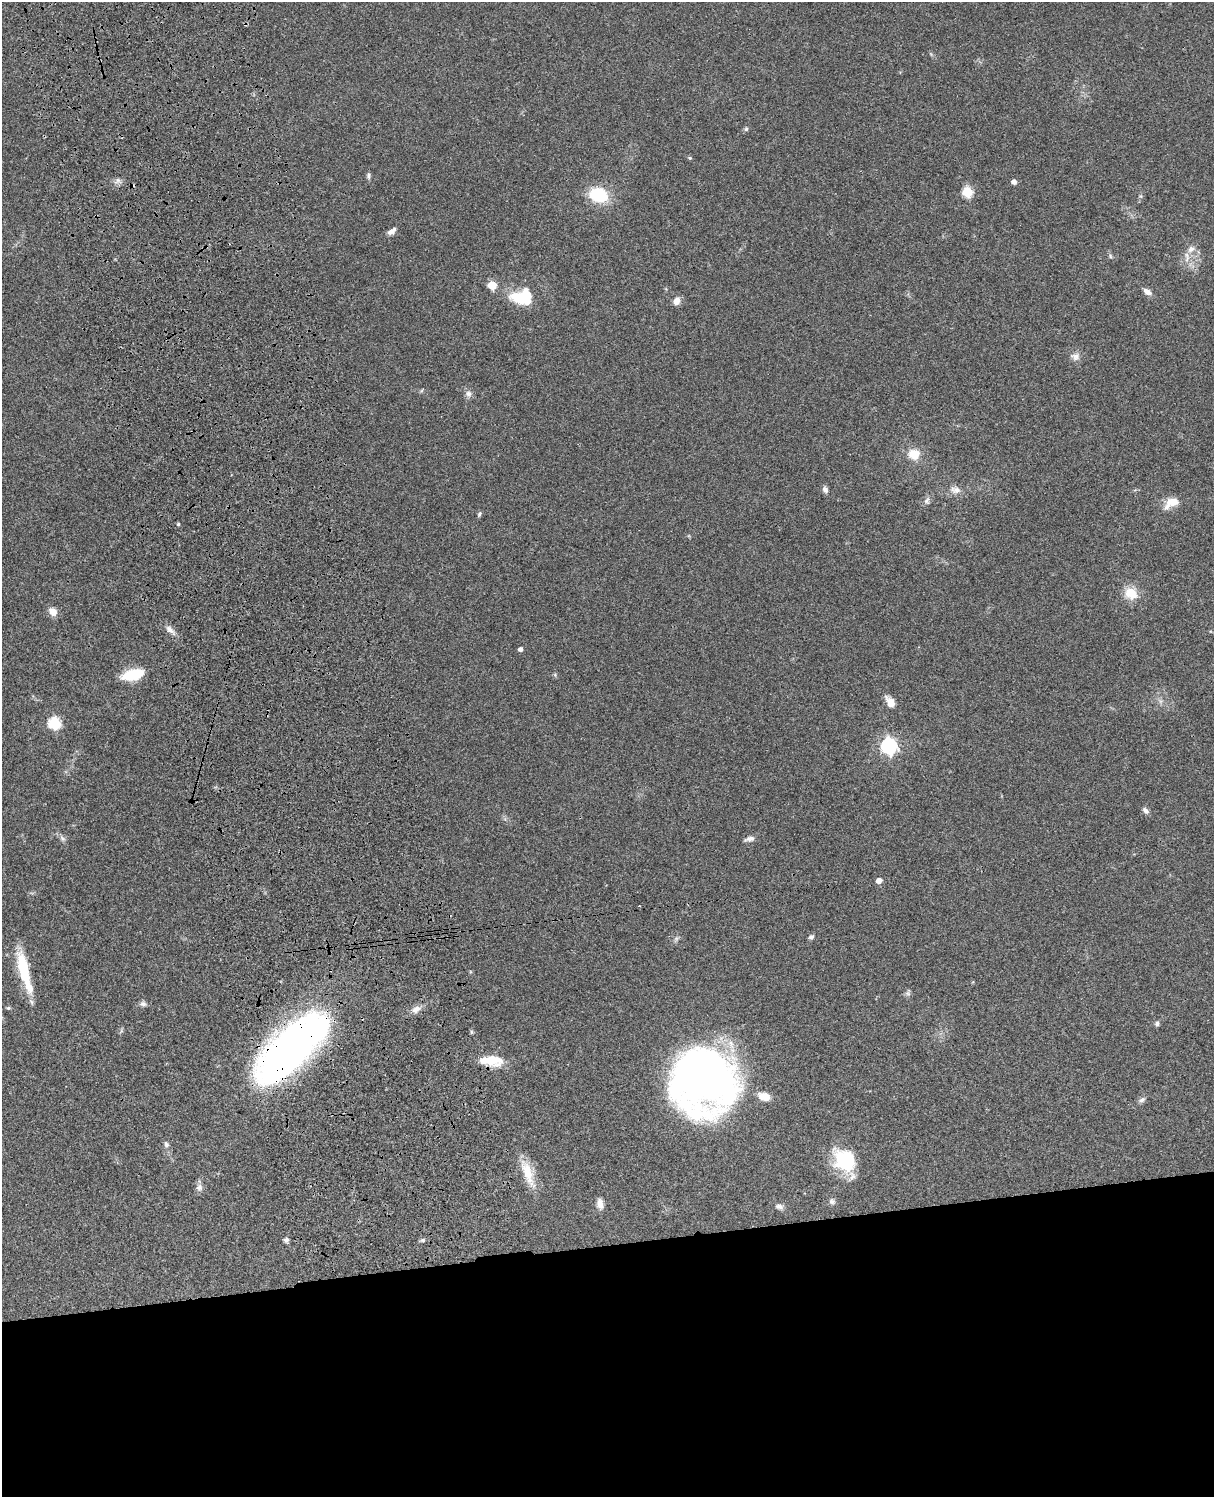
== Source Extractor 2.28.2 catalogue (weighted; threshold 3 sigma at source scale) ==
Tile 11 of 4 x 3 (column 3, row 3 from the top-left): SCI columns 2545-3756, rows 277-1771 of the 5087 x 4927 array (HDU 1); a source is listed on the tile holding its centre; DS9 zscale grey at full resolution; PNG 1216 x 1499 px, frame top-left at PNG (2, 2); no overlay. Shown black and unused: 17% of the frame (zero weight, under 3 of 4 exposures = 6% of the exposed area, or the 3 px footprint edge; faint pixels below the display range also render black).
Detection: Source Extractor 2.28.2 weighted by HDU 2 'WHT'; one run over the whole footprint, this tile lists its part. Background 0.0774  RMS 0.0058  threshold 0.0263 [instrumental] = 3 sigma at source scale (4.5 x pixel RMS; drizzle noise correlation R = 1.50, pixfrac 1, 0.05/0.05 arcsec/px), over >= 5 px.
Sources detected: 58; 1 inside a brighter listed object's ellipse — not listed separately; the other 57 listed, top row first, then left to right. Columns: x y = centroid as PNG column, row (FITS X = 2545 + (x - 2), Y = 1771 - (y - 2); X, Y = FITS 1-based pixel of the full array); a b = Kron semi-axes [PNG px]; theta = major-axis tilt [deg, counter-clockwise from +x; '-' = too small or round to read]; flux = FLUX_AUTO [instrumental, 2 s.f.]
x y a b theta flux
746 129 5 5 - 0.98
690 158 5 4 - 0.68
368 176 9 5 -89 1.3
118 180 7 4 18 1.6
1014 182 5 4 - 3
967 192 6 5 - 34
598 195 18 14 -14 26
391 231 11 6 37 3
1191 249 11 8 45 3.5
1110 256 6 4 -88 0.91
1187 259 12 4 63 2.5
492 285 5 5 - 21
1147 292 10 6 -31 3.6
523 297 22 14 6 26
677 301 8 7 - 4.6
1075 356 12 10 4 3.3
468 394 9 8 - 2.4
914 454 13 11 -16 9.6
825 490 8 6 -58 2.1
956 490 14 9 -12 4.1
927 501 10 6 53 1.8
1171 502 20 11 28 8.1
479 514 8 4 59 1
178 524 4 4 - 0.83
1131 593 12 10 -43 13
53 612 10 8 -46 4.8
170 630 13 7 -40 3.4
520 649 4 4 - 2.1
133 674 19 9 13 24
890 702 16 9 -54 4.9
54 723 6 6 - 60
889 746 7 6 - 180
1145 810 10 6 -47 2
62 838 9 6 -49 1.8
749 839 13 6 13 2.6
879 881 5 5 - 4.5
811 937 7 6 - 1.4
24 969 43 12 -77 25
908 993 7 6 - 1.3
143 1004 7 7 - 1.9
8 1008 6 5 - 0.78
416 1009 14 9 31 3.8
1157 1023 7 5 87 1.5
291 1049 82 31 44 320
492 1061 28 12 -4 13
704 1080 59 56 -74 340
764 1096 17 11 -13 5.9
1142 1100 9 6 36 1.8
166 1144 8 6 -71 1.6
844 1160 26 23 -41 32
527 1173 41 11 -70 13
199 1187 10 9 - 2.6
832 1202 9 7 -23 1.8
600 1204 12 8 -77 3.6
779 1206 10 7 -10 2.1
286 1240 7 5 35 1.5
423 1240 6 5 - 1.1
Overlapping masked pixels (flux is a lower limit): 1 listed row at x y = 291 1049